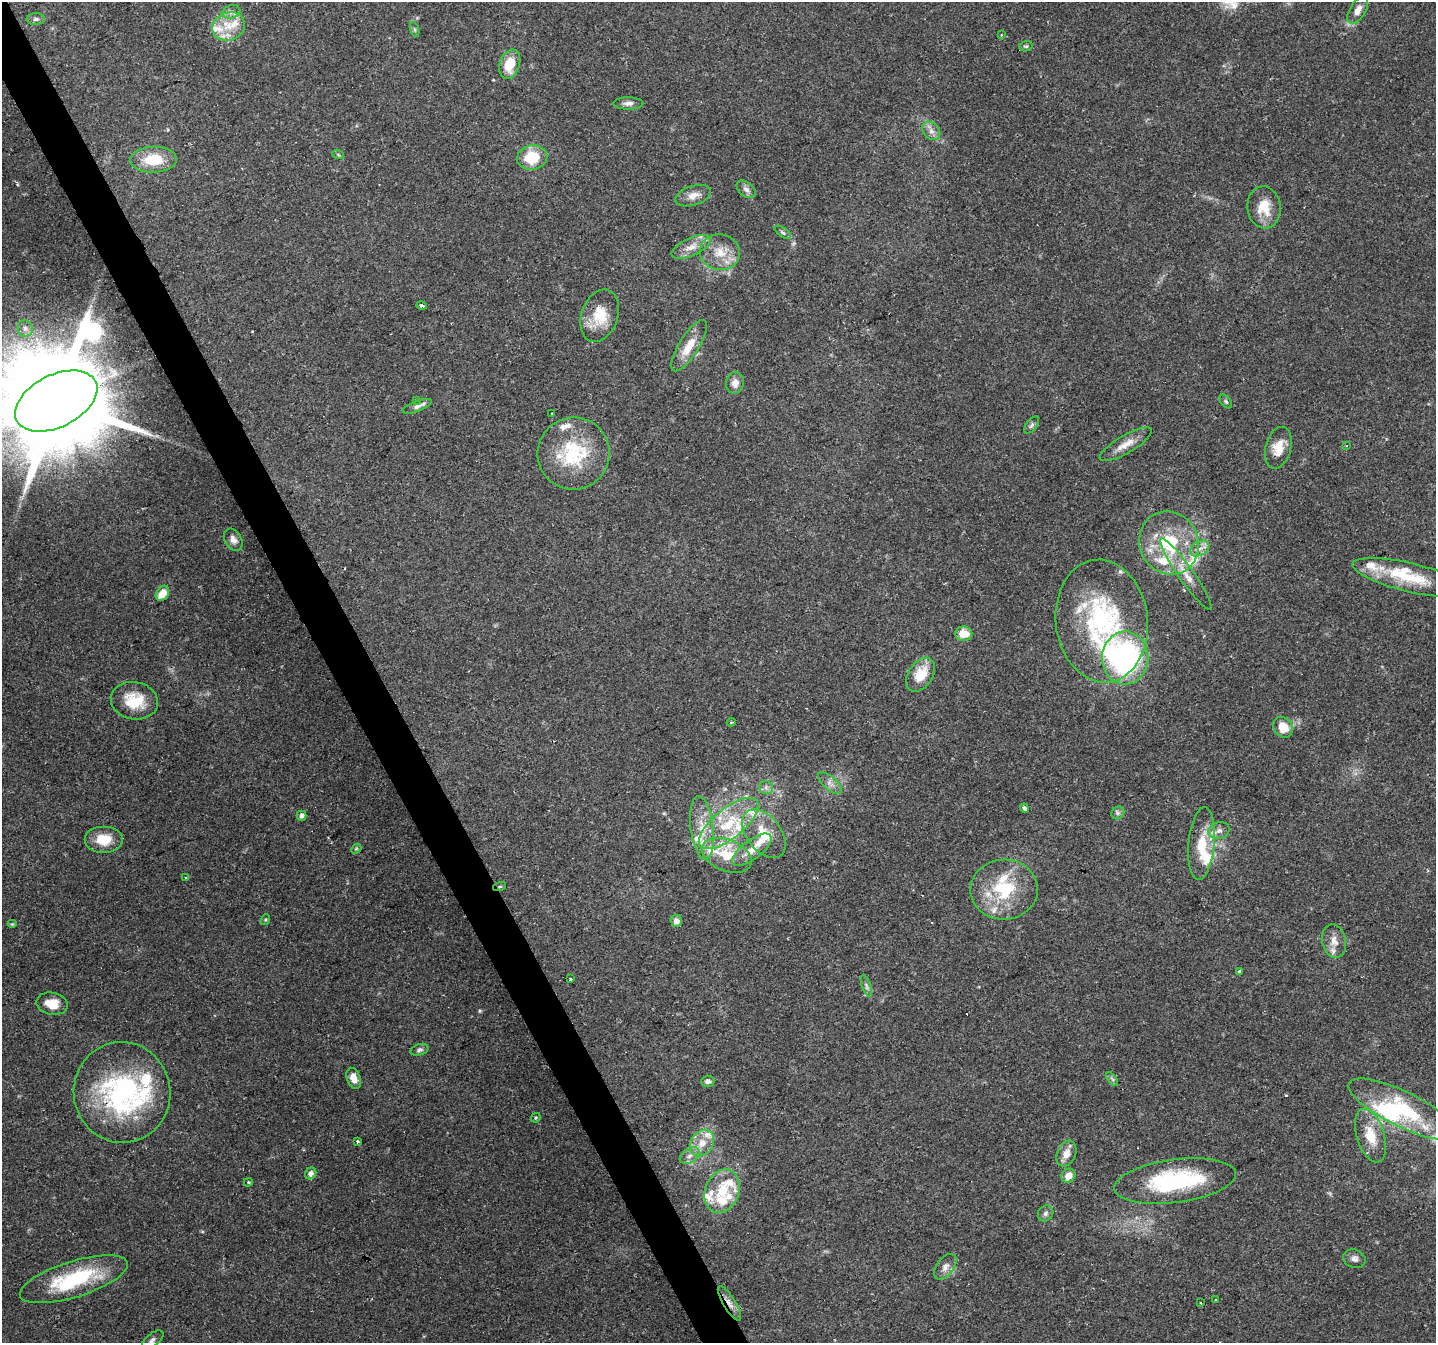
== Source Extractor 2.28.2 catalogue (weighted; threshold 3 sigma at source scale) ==
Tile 11 of 4 x 4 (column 3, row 3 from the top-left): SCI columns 2872-4305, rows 1500-2840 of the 5740 x 5617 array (HDU 1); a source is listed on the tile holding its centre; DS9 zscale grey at full resolution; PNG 1438 x 1345 px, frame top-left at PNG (2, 2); each listed source drawn as its Kron ellipse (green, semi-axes under 4 px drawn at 4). Shown black and unused: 3% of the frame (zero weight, under 2 of 3 exposures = <1% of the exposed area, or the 3 px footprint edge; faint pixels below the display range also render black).
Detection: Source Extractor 2.28.2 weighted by HDU 2 'WHT'; one run over the whole footprint, this tile lists its part. Background 0.0931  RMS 0.0052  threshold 0.0235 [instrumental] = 3 sigma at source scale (4.5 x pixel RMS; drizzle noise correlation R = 1.50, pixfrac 1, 0.0396/0.0396 arcsec/px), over >= 5 px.
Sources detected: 135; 3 inside a brighter object's white glare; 3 cosmic-ray / hot-pixel residue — neither listed nor drawn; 32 inside a brighter listed object's ellipse — not listed separately; the other 97 listed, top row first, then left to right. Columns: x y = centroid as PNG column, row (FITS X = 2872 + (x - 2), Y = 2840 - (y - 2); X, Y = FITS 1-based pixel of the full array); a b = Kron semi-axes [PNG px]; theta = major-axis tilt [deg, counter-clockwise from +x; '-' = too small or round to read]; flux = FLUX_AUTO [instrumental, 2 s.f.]
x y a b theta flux
1358 10 15 8 60 4.3
231 12 9 6 17 2.1
36 19 9 6 1 1.5
229 26 16 14 22 11
415 29 8 3 -71 0.78
1001 35 4 2 - 0.41
1026 46 7 5 10 0.96
510 64 15 10 70 11
628 103 15 6 0 2.3
931 131 10 7 -46 3.1
338 154 6 4 -21 0.79
532 157 15 12 10 17
154 160 23 13 2 16
746 189 11 7 -39 2.4
693 196 18 9 17 4.9
1264 207 21 16 -82 12
783 232 9 4 -36 1
691 247 21 9 25 6.2
720 252 20 18 -8 11
422 306 5 3 - 3.6
600 316 27 18 70 15
25 328 8 7 - 2.4
689 346 29 10 58 10
735 383 10 9 - 3.9
416 400 4 4 - 0.55
56 401 44 26 27 15000
1226 401 8 4 -53 0.99
417 406 15 5 21 2.3
552 413 3 2 - 0.84
1032 425 10 5 51 1.3
1126 444 29 9 30 6.8
1346 446 3 3 - 0.95
1278 448 21 12 75 9
574 453 36 35 - 38
233 540 12 8 -59 3.2
1169 543 32 29 -64 36
1200 548 10 7 31 3.5
1186 574 43 7 -55 8.4
1410 578 59 14 -13 23
162 593 8 6 55 7.3
1102 621 61 46 -83 78
964 634 8 7 - 7.6
1125 658 26 23 89 99
921 675 19 12 56 13
134 701 24 18 -10 16
731 722 4 3 - 0.73
1283 727 11 9 -53 10
830 783 14 6 -41 3
766 787 7 6 - 1.7
1024 808 4 3 - 2.1
1118 813 7 6 - 1.4
301 816 5 4 - 2.4
728 824 36 15 39 26
702 828 32 11 -83 12
1219 831 11 8 13 3.2
764 834 28 17 -52 15
103 839 19 13 0 12
1202 843 36 13 85 16
356 849 6 4 42 0.81
752 850 23 9 37 7.2
727 855 26 15 -22 17
186 878 3 3 - 0.53
500 886 7 3 19 0.66
1004 890 34 30 2 33
265 920 5 3 - 0.54
676 921 6 5 - 3.3
12 924 5 4 - 0.66
1334 941 17 12 -79 5.1
1240 971 4 3 - 1
570 978 3 3 - 0.66
866 986 11 4 -71 1.6
52 1004 16 11 -11 8.3
419 1050 9 5 17 1.4
354 1078 11 6 -70 5.2
1112 1079 8 4 -53 1.1
708 1081 7 5 3 2.4
122 1092 50 48 -85 95
1403 1109 60 17 -26 41
536 1118 5 3 - 0.55
1370 1136 28 13 -72 13
357 1142 3 2 - 0.79
702 1143 14 11 55 7.4
1066 1154 13 9 66 5.2
690 1156 11 7 32 3
311 1173 6 5 - 2.4
1068 1176 7 6 - 4.8
1175 1181 61 21 7 60
248 1182 4 3 - 0.59
722 1191 22 16 68 16
1046 1213 8 7 - 1.6
1354 1259 11 9 -20 2.5
945 1267 15 8 52 3.4
74 1279 56 18 17 42
1216 1300 3 3 - 0.7
729 1303 20 6 -59 3.8
1201 1303 3 2 - 0.33
153 1340 13 6 40 2
Overlapping masked pixels (flux is a lower limit): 4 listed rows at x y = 56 401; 500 886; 122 1092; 729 1303
Isophote crosses this tile's border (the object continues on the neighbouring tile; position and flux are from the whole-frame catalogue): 2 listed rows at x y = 56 401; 153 1340